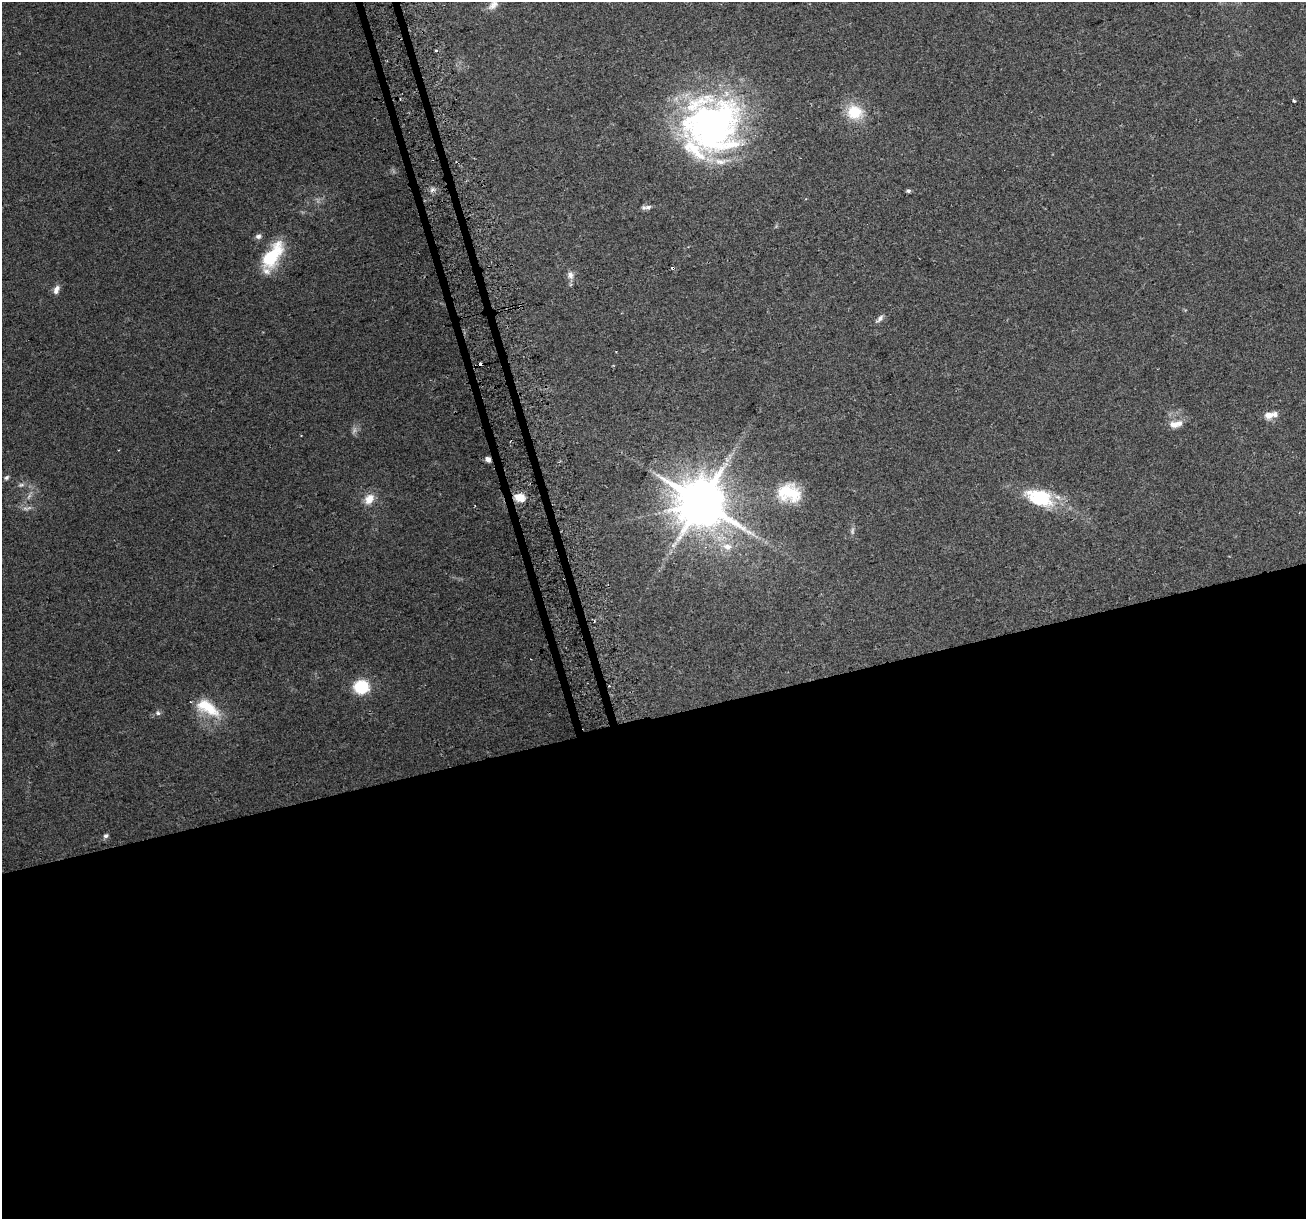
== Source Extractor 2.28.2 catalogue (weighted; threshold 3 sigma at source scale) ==
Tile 15 of 4 x 4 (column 3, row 4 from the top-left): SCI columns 2641-3944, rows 62-1278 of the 5282 x 5037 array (HDU 1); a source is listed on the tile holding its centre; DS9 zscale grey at full resolution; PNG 1308 x 1221 px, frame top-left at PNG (2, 2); no overlay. Shown black and unused: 42% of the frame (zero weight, under 2 of 3 exposures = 2% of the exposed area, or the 3 px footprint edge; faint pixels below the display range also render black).
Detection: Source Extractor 2.28.2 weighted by HDU 2 'WHT'; one run over the whole footprint, this tile lists its part. Background 0.0666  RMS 0.008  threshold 0.0362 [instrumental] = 3 sigma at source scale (4.5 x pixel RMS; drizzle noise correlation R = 1.50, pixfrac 1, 0.0396/0.0396 arcsec/px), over >= 5 px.
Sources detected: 44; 4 too faint to see at this stretch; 7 cosmic-ray / hot-pixel residue — not listed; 5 inside a brighter listed object's ellipse — not listed separately; the other 28 listed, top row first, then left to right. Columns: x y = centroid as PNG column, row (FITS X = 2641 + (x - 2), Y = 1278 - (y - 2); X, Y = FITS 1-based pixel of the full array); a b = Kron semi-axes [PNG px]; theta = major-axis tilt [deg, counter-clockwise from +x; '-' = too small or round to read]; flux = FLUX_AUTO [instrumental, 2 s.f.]
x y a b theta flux
493 5 15 9 45 5.5
436 51 3 3 - 2.8
1294 101 3 3 - 1.9
855 112 19 17 -17 24
713 125 52 50 -12 370
432 190 7 4 1 2.3
908 191 5 4 - 1.8
648 207 9 6 11 2.7
258 236 8 6 13 2.7
272 256 37 17 56 42
570 275 10 8 -69 4.4
56 289 12 7 68 4.2
880 319 12 5 46 2.8
1268 415 9 8 - 7.2
1174 424 13 9 -11 6
488 459 6 5 - 4.1
6 478 6 5 - 1.7
21 485 9 5 13 2.3
789 493 30 22 -13 35
520 497 8 6 -23 17
1039 498 38 20 -20 43
369 499 14 10 53 9.9
702 502 15 14 - 4200
727 547 15 11 -8 11
361 687 14 12 2 32
207 708 33 15 -31 29
158 713 8 6 -46 2.1
106 836 7 6 - 2
Overlapping masked pixels (flux is a lower limit): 1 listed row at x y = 488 459